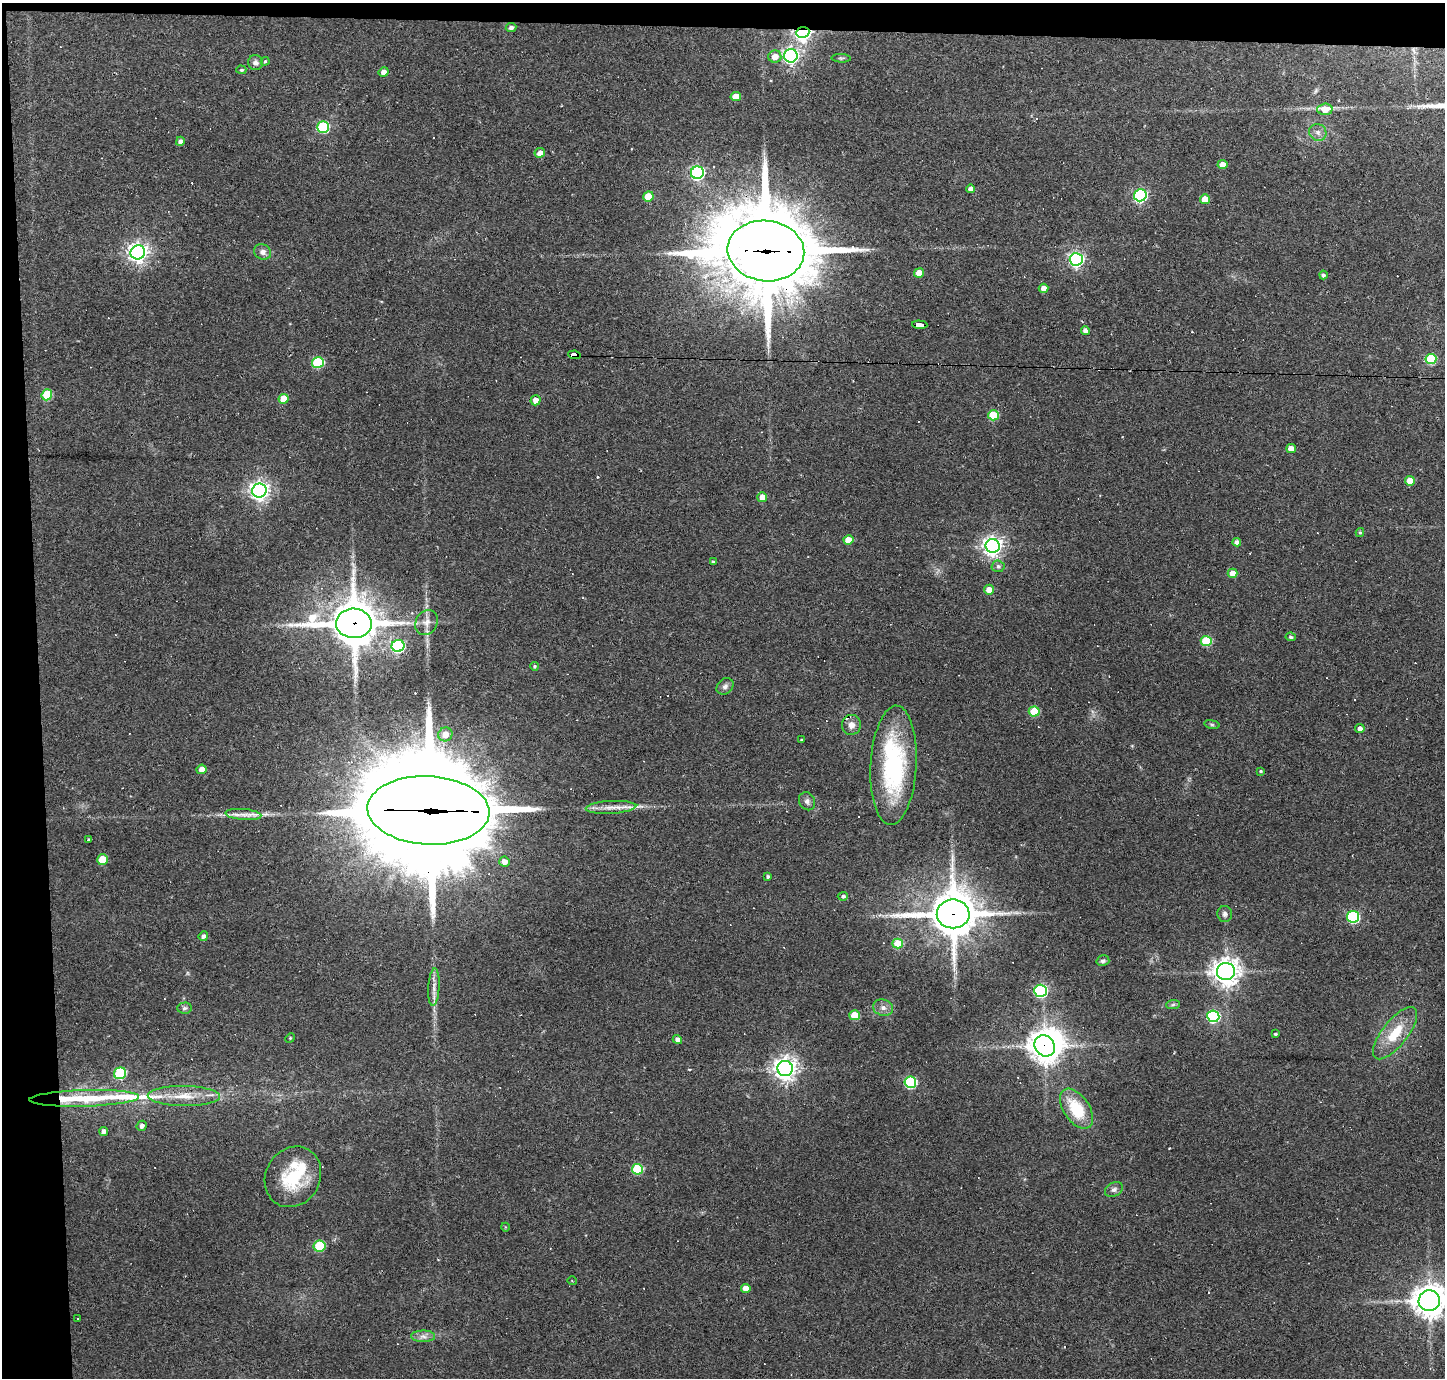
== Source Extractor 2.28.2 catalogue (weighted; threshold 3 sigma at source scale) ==
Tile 1 of 3 x 3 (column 1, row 1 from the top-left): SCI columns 1-1443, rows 2842-4217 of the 4328 x 4305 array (HDU 1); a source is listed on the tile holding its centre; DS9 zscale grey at full resolution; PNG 1447 x 1380 px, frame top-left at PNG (2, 3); each listed source drawn as its Kron ellipse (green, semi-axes under 4 px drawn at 4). Shown black and unused: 4% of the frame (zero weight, under 2 of 3 exposures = <1% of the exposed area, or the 3 px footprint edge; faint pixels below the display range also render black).
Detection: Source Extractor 2.28.2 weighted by HDU 2 'WHT'; one run over the whole footprint, this tile lists its part. Background 0.085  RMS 0.0059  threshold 0.0266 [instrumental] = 3 sigma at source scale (4.5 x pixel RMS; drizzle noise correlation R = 1.50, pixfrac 1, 0.05/0.05 arcsec/px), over >= 5 px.
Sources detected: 144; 1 too faint to see at this stretch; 3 inside a brighter object's white glare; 24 cosmic-ray / hot-pixel residue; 2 long thin detections or spike segments (spike, bleed or trail) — neither listed nor drawn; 3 inside a brighter listed object's ellipse — not listed separately; the other 111 listed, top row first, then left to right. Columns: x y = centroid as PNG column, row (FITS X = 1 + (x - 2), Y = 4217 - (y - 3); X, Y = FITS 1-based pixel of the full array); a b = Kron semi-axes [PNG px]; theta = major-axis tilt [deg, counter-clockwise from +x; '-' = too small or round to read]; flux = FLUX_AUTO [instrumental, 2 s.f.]
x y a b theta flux
511 27 5 4 - 2.2
803 32 6 5 - 250
775 56 6 6 - 5.6
791 56 7 6 - 170
841 58 9 4 -2 0.97
265 61 4 3 - 0.66
255 63 7 7 - 2.3
241 70 5 4 - 0.96
384 72 5 4 - 4.2
736 97 5 4 - 9.1
1325 109 7 5 3 10
323 127 6 6 - 48
1318 132 9 8 - 2.9
180 141 4 4 - 1.9
540 153 5 5 - 3.9
1222 165 5 4 - 7
697 173 6 6 - 110
971 189 4 4 - 3.3
1140 195 6 6 - 95
648 196 5 5 - 12
1205 199 5 5 - 11
766 251 38 30 -7 7700
138 252 7 7 - 330
263 252 9 7 -30 3.1
1076 259 6 6 - 160
919 273 5 4 - 7.1
1323 275 4 4 - 1.5
1043 288 5 4 - 5
920 325 8 4 -2 55
1086 331 4 4 - 3.7
574 355 6 4 -8 100
1431 359 5 5 - 40
318 362 6 5 - 41
47 395 5 5 - 28
284 399 5 5 - 10
535 400 5 5 - 4.2
993 415 5 5 - 22
1291 449 5 4 - 6
1410 481 5 4 - 8.3
259 491 7 7 - 320
762 497 5 5 - 5.5
1360 532 4 4 - 0.71
848 540 5 4 - 9.1
1237 542 4 4 - 3.1
993 546 7 7 - 320
713 562 3 3 - 0.98
998 566 6 6 - 1.8
1233 573 5 4 - 6.9
989 590 5 5 - 6.3
427 622 13 10 58 4.2
354 623 18 15 -2 2400
1291 637 5 4 - 1.2
1206 641 5 5 - 30
398 646 6 6 - 70
534 666 4 4 - 0.92
725 686 9 7 43 2.3
1034 711 5 5 - 24
1212 724 8 4 -9 0.93
851 725 10 9 - 4.2
1360 729 5 4 - 3.1
445 734 7 7 - 5.7
801 740 3 2 - 0.54
893 765 60 23 87 75
201 769 5 4 - 4.2
1261 771 4 3 - 0.74
807 801 9 7 -59 2.3
611 807 25 6 3 6.1
428 810 61 34 -3 21000
243 814 18 5 -4 4.5
89 840 3 3 - 0.99
102 860 5 5 - 17
504 862 5 5 - 4.5
768 877 3 3 - 1.2
843 896 5 4 - 1.3
953 914 16 14 1 2300
1225 914 8 7 - 2
1353 917 6 6 - 75
203 936 5 4 - 2.1
898 944 5 5 - 17
1103 961 6 5 - 1.5
1226 972 9 8 - 610
434 987 19 5 87 4.1
1041 991 6 6 - 84
1173 1005 7 4 2 0.94
184 1008 7 5 2 1.4
883 1008 10 8 -16 2.9
855 1015 5 5 - 19
1213 1016 6 6 - 79
1395 1033 32 12 51 18
1275 1034 3 3 - 0.87
290 1038 5 4 - 0.63
677 1039 5 4 - 3
1045 1046 11 9 -53 760
785 1068 7 7 - 450
120 1073 6 5 - 44
910 1082 6 5 - 55
184 1096 36 10 -1 15
84 1098 55 8 2 30
1076 1109 22 12 -56 25
142 1126 5 5 - 2.1
104 1131 4 4 - 2.3
637 1169 5 5 - 36
293 1177 31 27 60 33
1114 1189 9 7 31 2.1
505 1227 4 3 - 0.44
319 1246 6 5 - 34
572 1281 5 3 - 0.48
746 1289 5 4 - 7
1429 1301 10 10 - 950
77 1319 3 2 - 0.59
423 1336 12 6 -1 3
Overlapping masked pixels (flux is a lower limit): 8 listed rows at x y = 803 32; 766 251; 920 325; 574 355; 354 623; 428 810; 953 914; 1045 1046
Isophote crosses this tile's border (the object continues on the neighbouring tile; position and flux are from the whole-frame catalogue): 1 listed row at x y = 1429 1301